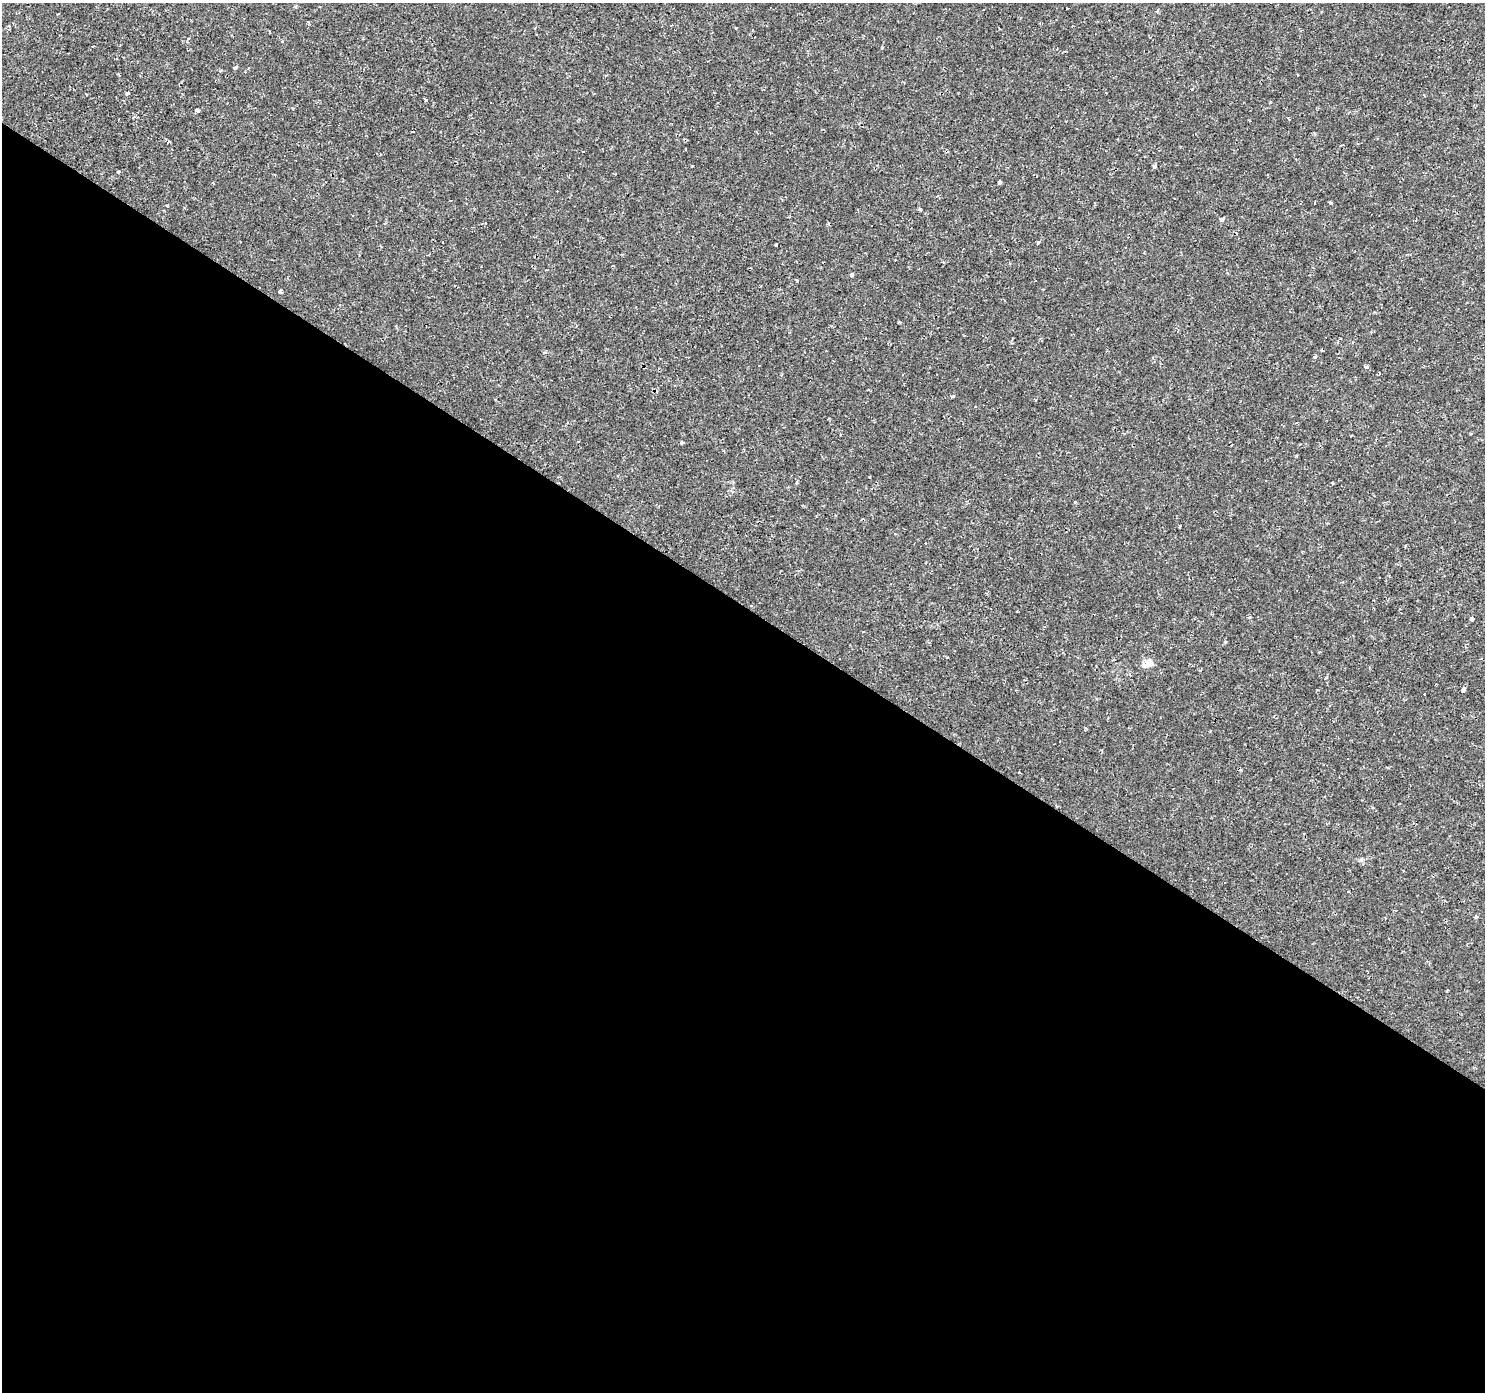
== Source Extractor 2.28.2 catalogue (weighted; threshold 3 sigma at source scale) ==
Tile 14 of 4 x 4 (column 2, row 4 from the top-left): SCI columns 1486-2968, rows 247-1636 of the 5934 x 5985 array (HDU 1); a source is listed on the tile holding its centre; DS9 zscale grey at full resolution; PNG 1487 x 1394 px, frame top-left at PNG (2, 3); no overlay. Shown black and unused: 57% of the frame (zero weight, under 2 of 3 exposures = <1% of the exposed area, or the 3 px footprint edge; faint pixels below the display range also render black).
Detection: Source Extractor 2.28.2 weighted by HDU 2 'WHT'; one run over the whole footprint, this tile lists its part. Background 0.00108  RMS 0.0015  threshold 0.00681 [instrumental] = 3 sigma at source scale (4.5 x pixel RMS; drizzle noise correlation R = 1.50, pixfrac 1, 0.0396/0.0396 arcsec/px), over >= 5 px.
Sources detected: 75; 31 cosmic-ray / hot-pixel residue — not listed; the other 44 listed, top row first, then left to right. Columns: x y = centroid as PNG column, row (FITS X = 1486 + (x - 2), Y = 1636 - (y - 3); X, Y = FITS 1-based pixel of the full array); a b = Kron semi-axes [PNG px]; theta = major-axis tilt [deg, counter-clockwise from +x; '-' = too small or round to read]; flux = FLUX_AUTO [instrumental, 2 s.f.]
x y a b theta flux
1067 9 3 3 - 0.34
670 26 3 3 - 3.5
235 68 5 3 - 0.29
127 93 4 3 - 0.36
425 100 4 3 - 0.47
491 103 3 2 - 0.25
197 110 5 4 - 0.32
1289 119 4 2 - 0.22
1076 129 3 3 - 1.5
168 142 4 3 - 0.31
583 152 3 3 - 0.29
692 166 3 2 - 0.12
1154 166 4 3 - 0.73
118 172 3 3 - 0.35
999 182 3 3 - 3.2
213 183 3 2 - 0.24
1331 203 5 3 - 0.15
920 210 3 3 - 0.29
1222 219 4 3 - 2
871 226 3 2 - 0.17
1038 243 3 3 - 4.3
776 245 3 3 - 0.3
851 275 4 3 - 0.67
280 291 4 3 - 2.4
1153 357 3 3 - 0.39
1315 357 4 3 - 0.28
1366 367 4 3 - 0.4
953 396 3 3 - 0.41
682 442 4 3 - 0.28
744 449 4 3 - 0.15
870 477 3 3 - 0.4
1266 481 3 2 - 0.19
796 482 4 3 - 0.38
1332 483 3 3 - 0.34
1380 578 3 2 - 0.27
1471 619 3 3 - 4.5
1149 663 14 10 11 1.1
1463 690 4 4 - 0.82
1424 694 3 3 - 1
1347 759 2 2 - 0.16
1361 859 7 4 19 0.26
1422 912 2 2 - 0.12
1476 916 5 3 - 0.25
1447 991 3 2 - 0.14
Unlisted compact peaks at least as high as the median listed source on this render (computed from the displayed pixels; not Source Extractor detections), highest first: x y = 1075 502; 1225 642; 1296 456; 882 48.